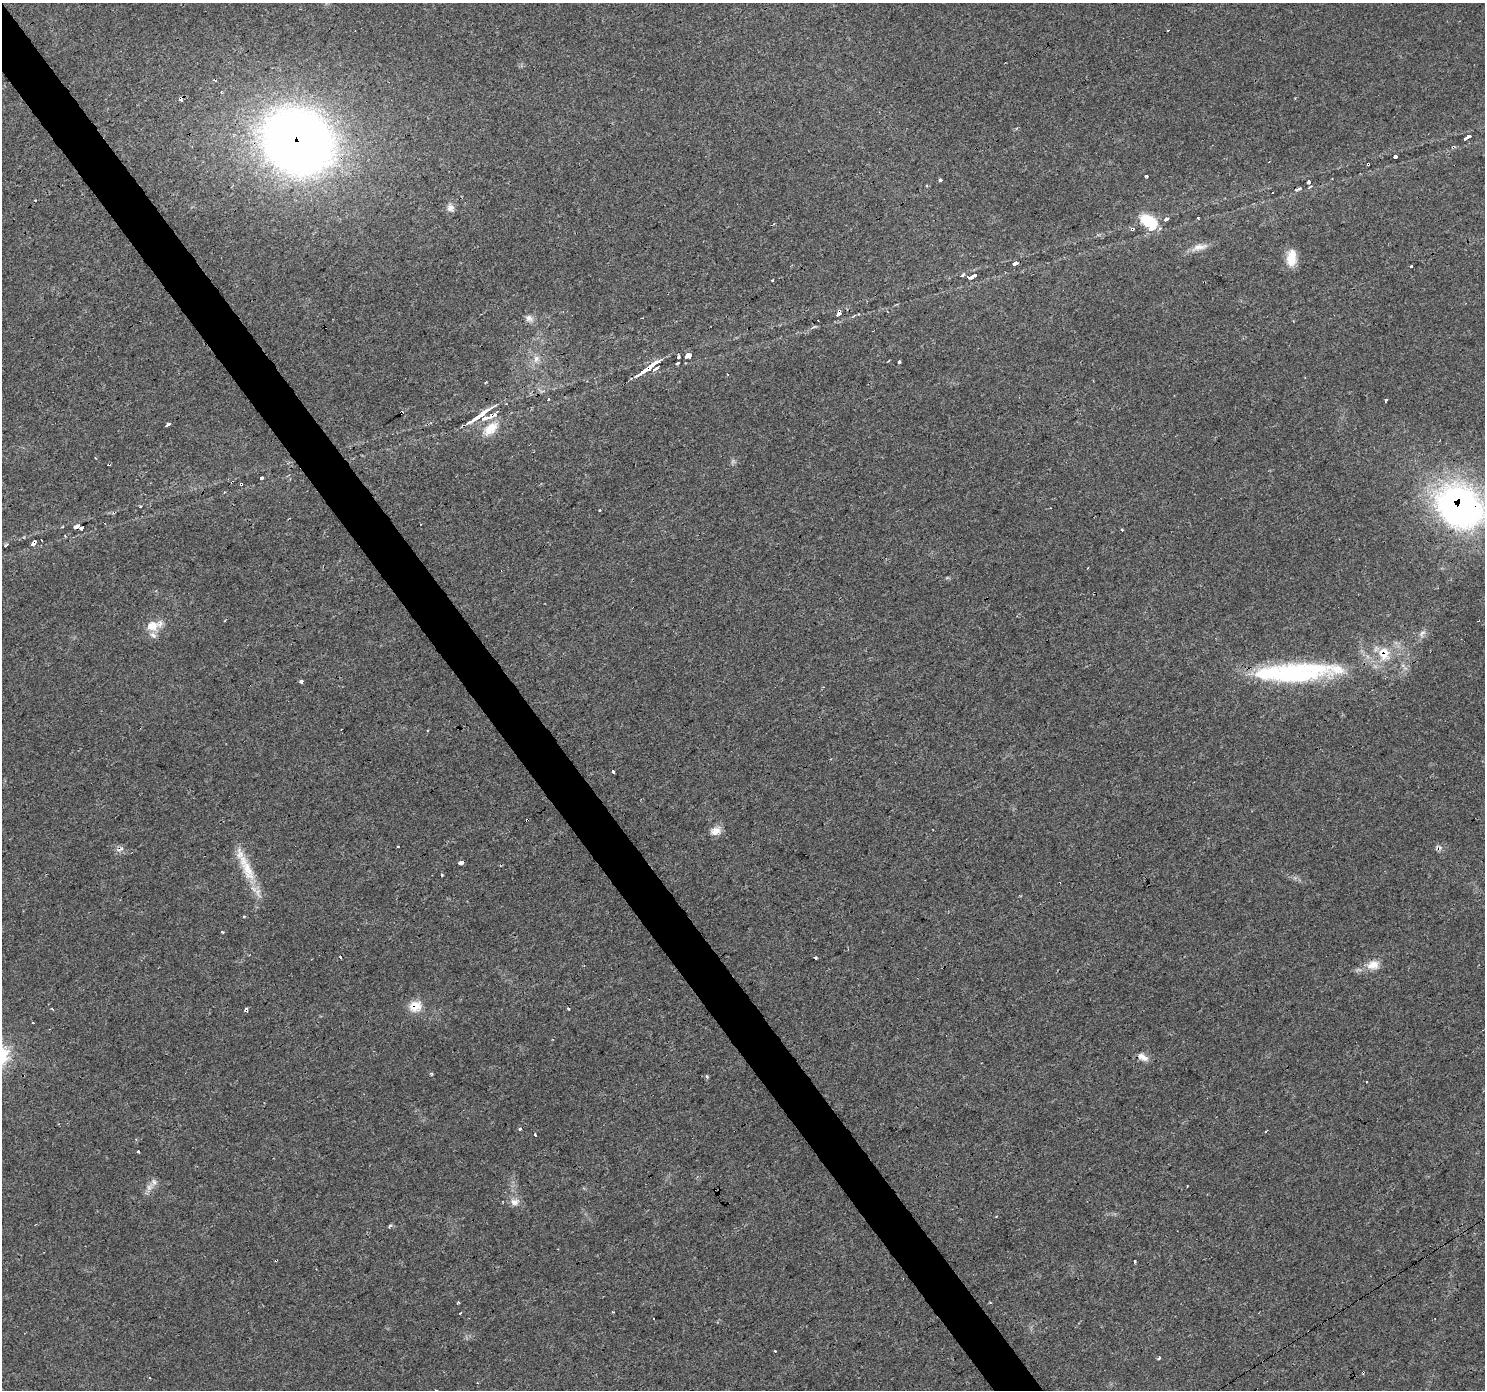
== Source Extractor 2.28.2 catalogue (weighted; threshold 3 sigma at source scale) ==
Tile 11 of 4 x 4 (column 3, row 3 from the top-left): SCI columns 2969-4451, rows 1576-2963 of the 5935 x 5862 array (HDU 1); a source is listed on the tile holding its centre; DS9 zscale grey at full resolution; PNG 1487 x 1392 px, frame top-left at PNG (2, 3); no overlay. Shown black and unused: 3% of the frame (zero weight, under 3 of 4 exposures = <1% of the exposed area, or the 3 px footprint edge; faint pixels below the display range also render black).
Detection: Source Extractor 2.28.2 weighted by HDU 2 'WHT'; one run over the whole footprint, this tile lists its part. Background 0.0161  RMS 0.003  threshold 0.0136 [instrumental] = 3 sigma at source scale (4.5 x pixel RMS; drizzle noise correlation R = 1.50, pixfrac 1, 0.0396/0.0396 arcsec/px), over >= 5 px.
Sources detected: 116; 1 inside a brighter object's white glare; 27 cosmic-ray / hot-pixel residue — not listed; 6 inside a brighter listed object's ellipse — not listed separately; the other 82 listed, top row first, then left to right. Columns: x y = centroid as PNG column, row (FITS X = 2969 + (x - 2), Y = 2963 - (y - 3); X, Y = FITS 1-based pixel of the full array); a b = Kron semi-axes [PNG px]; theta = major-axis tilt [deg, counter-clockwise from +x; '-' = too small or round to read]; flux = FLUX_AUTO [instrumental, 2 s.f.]
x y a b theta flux
181 98 4 3 - 2.3
1468 137 8 3 29 2.1
298 141 61 52 -32 300
1453 147 5 3 - 0.35
1395 157 4 3 - 0.66
1368 164 3 3 - 0.57
1147 176 3 3 - 0.75
940 180 4 3 - 0.67
1308 182 6 4 57 0.97
1298 189 9 3 34 0.77
450 208 11 9 78 1.7
1166 219 6 4 28 0.76
1149 221 18 13 -28 8.9
1132 229 5 4 - 0.64
1199 247 24 8 14 2.6
1291 258 19 10 85 5
1015 264 6 3 28 1.3
1411 266 3 3 - 0.62
963 275 5 4 - 0.49
971 277 9 3 23 2.4
838 314 7 5 58 1.9
529 318 11 9 -26 1.5
813 327 10 2 25 0.52
688 356 6 4 33 3.5
679 357 4 3 - 0.65
536 359 11 8 74 1.8
888 361 3 2 - 0.26
899 362 3 3 - 3.2
677 363 3 2 - 0.49
648 368 28 4 34 6.5
656 368 9 3 33 1.1
727 374 3 2 - 0.35
548 399 3 3 - 0.37
1385 401 4 3 - 0.85
479 415 32 4 34 6.3
167 425 5 3 - 3.8
490 429 23 12 44 5.1
95 458 3 2 - 0.25
262 478 4 3 - 0.8
241 484 3 3 - 0.58
1460 506 48 39 -38 100
76 527 7 3 29 1.4
81 528 5 3 - 1.1
33 542 6 4 46 1.7
6 545 6 3 39 0.5
1087 568 3 2 - 0.3
225 621 4 3 - 0.34
152 626 16 13 5 4.5
1422 633 10 6 36 1.1
1384 653 18 15 89 6.4
1294 674 105 25 5 47
301 681 3 3 - 5.9
613 771 4 3 - 1.5
527 820 4 2 - 0.62
715 831 14 10 18 2.5
460 863 4 3 - 5.6
248 870 34 14 -66 8.7
244 916 3 3 - 0.46
222 932 3 2 - 0.39
815 958 3 3 - 0.9
1373 965 17 12 12 3.6
415 1006 17 14 23 4.3
52 1009 5 3 - 0.41
246 1009 4 3 - 6.1
568 1009 4 3 - 1.8
1143 1057 16 8 -27 2.1
706 1076 5 3 - 0.36
520 1129 3 3 - 1.4
535 1135 3 3 - 1.6
136 1139 3 3 - 0.28
138 1151 3 3 - 1.1
149 1187 9 7 76 1.5
514 1202 12 9 -7 2
996 1217 4 2 - 0.21
390 1225 6 4 4 0.44
1135 1262 3 3 - 1
990 1302 4 3 - 0.24
458 1303 4 2 - 0.4
613 1312 3 2 - 0.31
775 1351 3 3 - 0.3
1159 1358 3 3 - 1.1
1363 1372 4 3 - 1.2
Overlapping masked pixels (flux is a lower limit): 19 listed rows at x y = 181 98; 298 141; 1453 147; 1368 164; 1298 189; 1132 229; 838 314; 648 368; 479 415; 241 484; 1460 506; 76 527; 33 542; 1384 653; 1294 674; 527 820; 415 1006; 246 1009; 1363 1372
Isophote crosses this tile's border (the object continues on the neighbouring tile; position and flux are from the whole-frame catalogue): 1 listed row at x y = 1460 506